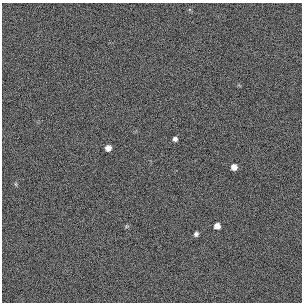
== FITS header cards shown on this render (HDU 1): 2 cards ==
NAXIS1  =                  300 / length of original image axis
NAXIS2  =                  300 / length of original image axis

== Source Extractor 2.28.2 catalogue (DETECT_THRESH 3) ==
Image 300 x 300 px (HDU 1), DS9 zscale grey, 1 PNG px = 1 image px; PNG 304 x 304 px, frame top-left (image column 1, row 300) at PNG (2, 3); no overlay
Background 385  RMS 66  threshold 199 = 3 sigma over >= 5 px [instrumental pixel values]
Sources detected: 7; all 7 listed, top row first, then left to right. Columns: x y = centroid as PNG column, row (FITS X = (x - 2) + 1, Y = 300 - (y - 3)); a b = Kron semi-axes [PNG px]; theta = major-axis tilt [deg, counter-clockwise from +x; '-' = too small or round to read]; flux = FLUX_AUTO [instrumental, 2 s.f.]
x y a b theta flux
175 139 4 4 - 13000
108 148 5 5 - 26000
234 167 6 5 - 27000
16 184 6 3 -71 5000
126 226 6 4 -72 4800
217 226 5 5 - 26000
196 234 5 5 - 11000